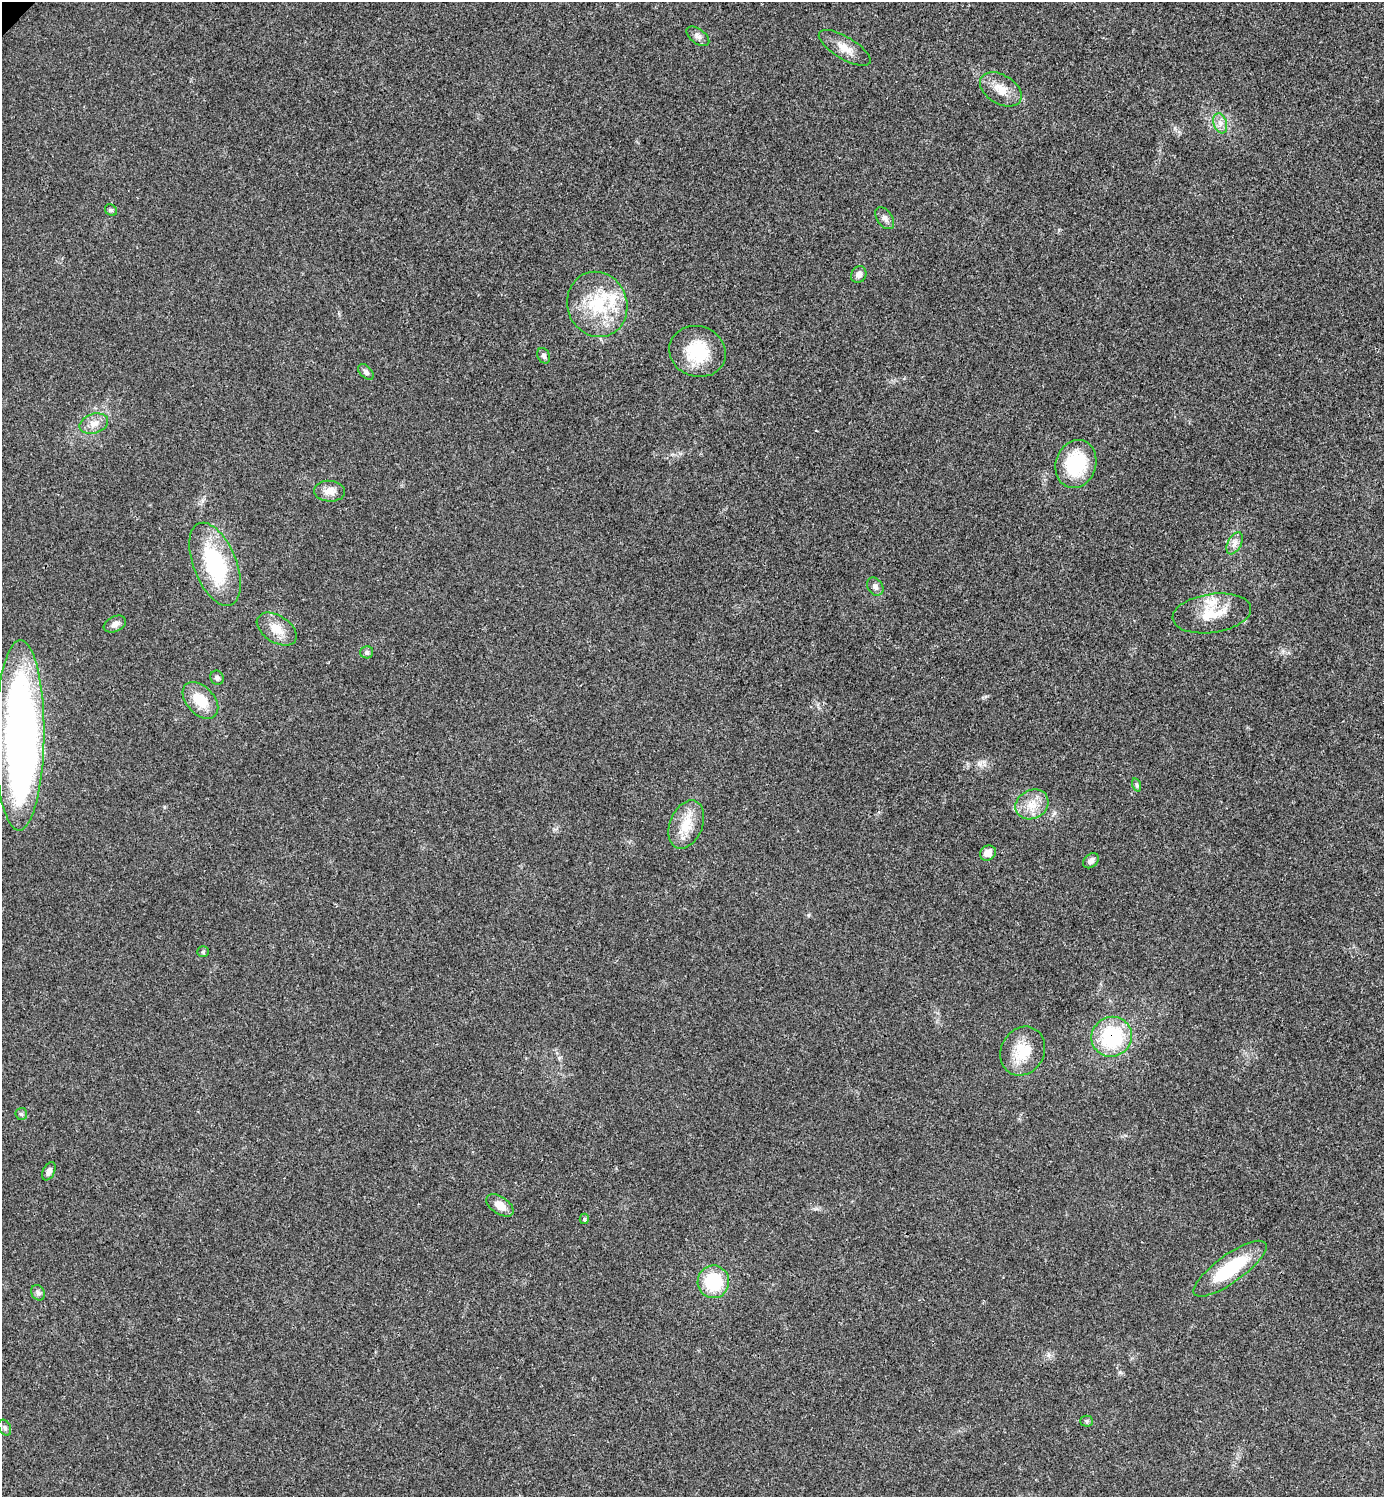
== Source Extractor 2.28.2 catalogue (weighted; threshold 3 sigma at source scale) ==
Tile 6 of 4 x 4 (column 2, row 2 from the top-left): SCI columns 1542-2923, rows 2996-4490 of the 5987 x 5987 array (HDU 1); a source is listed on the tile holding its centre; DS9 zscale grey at full resolution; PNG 1386 x 1499 px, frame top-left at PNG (2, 2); each listed source drawn as its Kron ellipse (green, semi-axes under 4 px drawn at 4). Shown black and unused: <1% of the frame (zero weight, under 3 of 4 exposures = <1% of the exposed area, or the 3 px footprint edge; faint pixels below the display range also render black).
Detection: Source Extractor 2.28.2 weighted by HDU 2 'WHT'; one run over the whole footprint, this tile lists its part. Background 0.0192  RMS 0.004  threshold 0.0181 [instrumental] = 3 sigma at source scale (4.5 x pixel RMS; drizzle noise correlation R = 1.50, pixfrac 1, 0.05/0.05 arcsec/px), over >= 5 px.
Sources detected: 44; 1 inside a brighter object's white glare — neither listed nor drawn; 2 inside a brighter listed object's ellipse — not listed separately; the other 41 listed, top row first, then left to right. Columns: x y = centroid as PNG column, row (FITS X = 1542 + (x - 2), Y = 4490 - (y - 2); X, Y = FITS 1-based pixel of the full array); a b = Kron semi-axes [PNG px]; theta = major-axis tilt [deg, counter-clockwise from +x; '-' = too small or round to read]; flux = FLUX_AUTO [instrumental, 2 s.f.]
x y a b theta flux
698 36 13 7 -36 1.8
845 48 29 11 -31 5.7
1001 89 23 14 -31 6.6
1220 123 10 6 -72 2.1
111 210 6 5 - 0.68
885 218 12 7 -56 1.7
859 275 9 7 58 1.9
597 304 33 30 -69 24
697 351 28 25 -19 18
544 356 8 6 -62 1.1
366 372 9 5 -46 1.3
94 424 14 9 16 3.4
1076 464 24 20 71 24
329 491 15 10 -4 3.8
1235 543 12 6 62 2.2
215 564 44 21 -68 39
875 587 10 7 -55 1.8
1212 613 39 19 8 12
115 624 12 7 25 2
277 629 22 13 -33 6.6
367 652 6 6 - 0.9
217 678 7 6 - 1.2
200 700 21 13 -47 10
20 735 95 24 90 240
1137 785 7 4 -72 0.64
1032 804 17 14 28 6.7
686 825 25 16 67 9.2
988 853 8 7 - 3.7
1091 861 9 6 42 1.6
203 952 6 5 - 0.63
1112 1037 20 19 - 31
1023 1051 25 21 61 12
21 1114 6 6 - 0.74
49 1171 10 6 65 1.8
500 1205 15 8 -34 5
584 1219 5 4 - 0.6
1230 1269 44 14 36 24
713 1282 16 16 - 21
38 1293 8 6 -56 1.2
1087 1421 6 5 - 0.78
5 1428 8 6 -61 0.92
Overlapping masked pixels (flux is a lower limit): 1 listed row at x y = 1112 1037
Unlisted compact peaks at least as high as the median listed source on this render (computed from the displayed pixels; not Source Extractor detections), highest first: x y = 1120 1372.